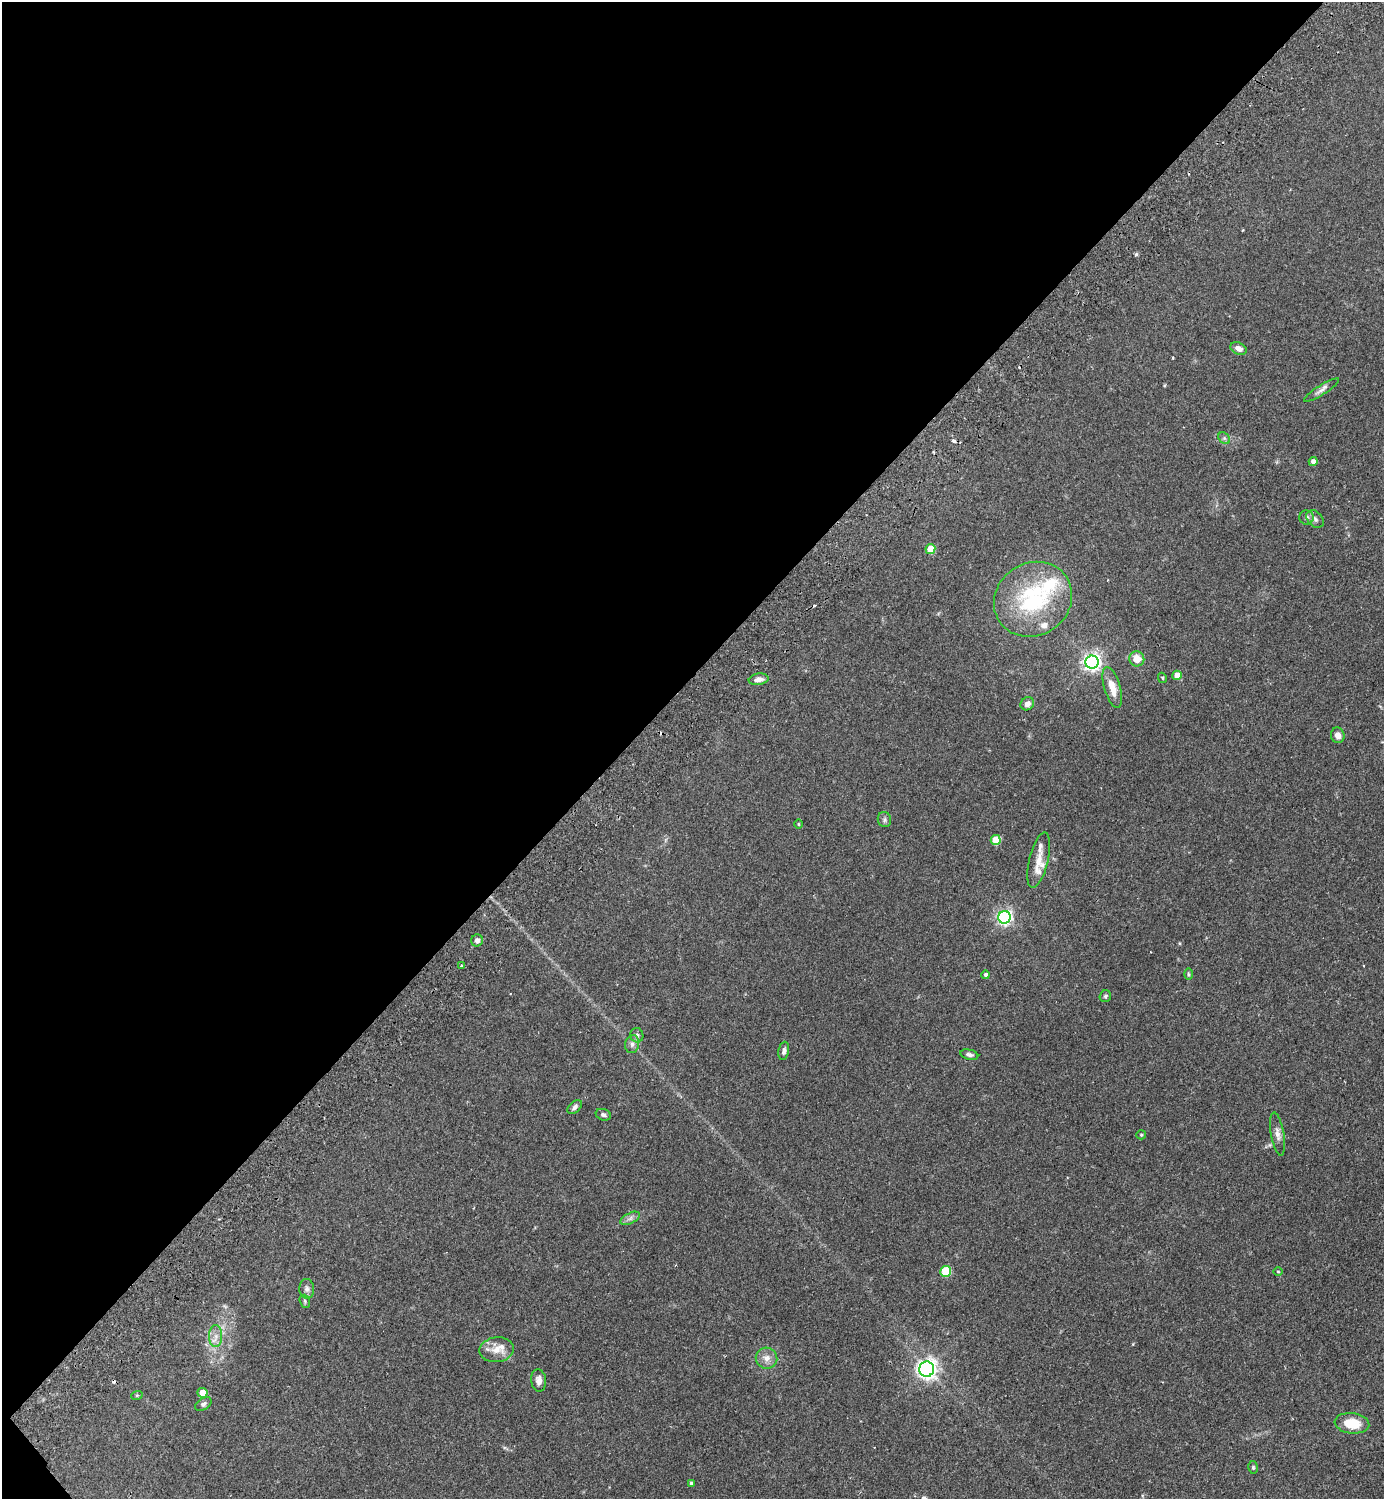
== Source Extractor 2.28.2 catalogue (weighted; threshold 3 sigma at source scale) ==
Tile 5 of 4 x 4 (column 1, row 2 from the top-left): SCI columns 343-1724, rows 3037-4533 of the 6069 x 6073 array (HDU 1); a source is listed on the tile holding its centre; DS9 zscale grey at full resolution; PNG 1386 x 1501 px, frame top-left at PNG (2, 2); each listed source drawn as its Kron ellipse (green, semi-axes under 4 px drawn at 4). Shown black and unused: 45% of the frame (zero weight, under 2 of 3 exposures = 3% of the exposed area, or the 3 px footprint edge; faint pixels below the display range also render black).
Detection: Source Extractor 2.28.2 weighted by HDU 2 'WHT'; one run over the whole footprint, this tile lists its part. Background 0.174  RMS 0.0076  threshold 0.0341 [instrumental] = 3 sigma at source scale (4.5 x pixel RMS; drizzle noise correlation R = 1.50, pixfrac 1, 0.05/0.05 arcsec/px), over >= 5 px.
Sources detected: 60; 5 cosmic-ray / hot-pixel residue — neither listed nor drawn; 5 inside a brighter listed object's ellipse — not listed separately; the other 50 listed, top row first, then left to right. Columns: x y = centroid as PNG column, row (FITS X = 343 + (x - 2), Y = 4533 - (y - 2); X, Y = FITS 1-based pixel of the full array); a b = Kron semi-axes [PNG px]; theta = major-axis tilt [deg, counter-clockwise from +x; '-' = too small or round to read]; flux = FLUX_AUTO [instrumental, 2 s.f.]
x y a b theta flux
1238 349 9 5 -22 4.1
1322 390 20 5 32 3.3
1224 438 6 5 - 1.6
1313 462 4 4 - 3.5
1306 517 7 7 - 2.3
1315 519 10 7 -46 2.5
930 549 5 5 - 15
1033 599 40 36 34 75
1137 659 7 7 - 9
1092 662 6 6 - 310
1177 675 5 4 - 11
1162 678 5 4 - 0.75
759 679 10 5 9 4.1
1112 687 21 8 -74 11
1027 704 7 6 - 3.7
1338 735 8 6 -75 4.1
884 820 7 6 - 1.8
798 824 4 3 - 0.58
996 840 5 5 - 21
1039 860 28 9 76 11
1004 917 6 6 - 190
477 940 6 5 - 3.4
461 966 3 2 - 0.76
1188 974 6 4 -89 0.97
986 975 4 4 - 2.2
1105 996 6 5 - 1.3
637 1035 7 6 - 2.1
632 1044 9 7 75 2.6
784 1051 9 5 79 2.1
969 1055 9 5 -14 2.5
575 1107 8 5 45 2.4
603 1115 8 5 -21 1.8
1277 1134 22 6 -80 4.7
1141 1135 5 4 - 0.87
630 1218 10 5 28 2.7
945 1271 5 5 - 34
1278 1272 4 3 - 0.62
307 1289 10 7 -85 2.8
305 1301 7 5 -70 1.2
216 1336 11 6 90 4.1
497 1350 17 12 9 8.6
767 1358 11 10 - 5.6
927 1369 7 7 - 350
539 1381 11 7 -86 4.1
202 1393 5 4 - 8.8
137 1395 6 3 19 0.85
203 1404 9 6 33 2
1352 1423 17 10 -7 17
1253 1467 6 5 - 1.2
691 1483 3 3 - 1.4
Unlisted compact peaks at least as high as the median listed source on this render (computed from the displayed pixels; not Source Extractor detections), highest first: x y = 1136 254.